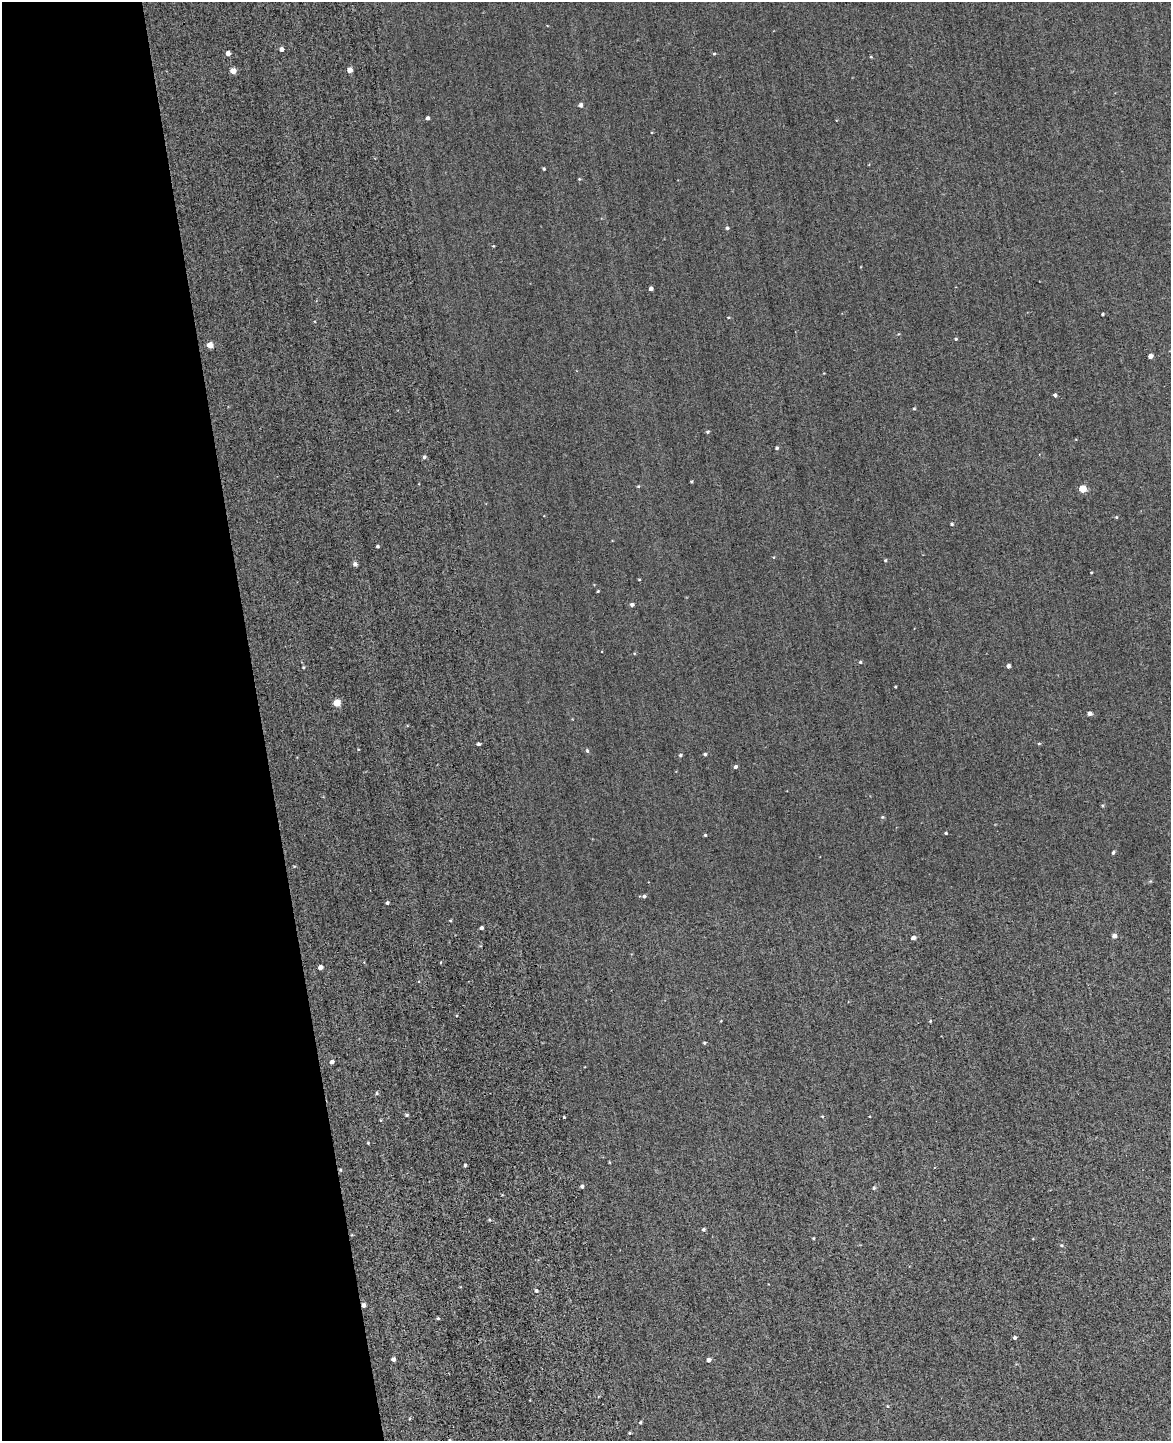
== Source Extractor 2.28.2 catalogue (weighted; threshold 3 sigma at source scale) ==
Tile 5 of 4 x 3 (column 1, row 2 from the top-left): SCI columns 42-1210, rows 1917-3355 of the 4981 x 4952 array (HDU 1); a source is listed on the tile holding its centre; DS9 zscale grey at full resolution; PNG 1173 x 1443 px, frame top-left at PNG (2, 2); no overlay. Shown black and unused: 22% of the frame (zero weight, under 2 of 3 exposures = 12% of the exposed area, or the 3 px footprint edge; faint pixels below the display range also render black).
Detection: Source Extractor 2.28.2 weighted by HDU 2 'WHT'; one run over the whole footprint, this tile lists its part. Background 0.58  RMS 3.4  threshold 15.2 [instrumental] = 3 sigma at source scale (4.5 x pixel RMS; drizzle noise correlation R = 1.50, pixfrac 1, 0.05/0.05 arcsec/px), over >= 5 px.
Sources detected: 80; all 80 listed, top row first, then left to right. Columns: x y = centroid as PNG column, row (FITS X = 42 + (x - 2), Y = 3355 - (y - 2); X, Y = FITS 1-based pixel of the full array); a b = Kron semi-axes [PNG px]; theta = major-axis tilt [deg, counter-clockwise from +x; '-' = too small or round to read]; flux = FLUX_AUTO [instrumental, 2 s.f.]
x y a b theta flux
282 49 4 4 - 1400
228 53 4 4 - 1600
714 54 4 3 - 370
871 57 4 3 - 300
350 70 4 4 - 2300
233 71 4 4 - 3800
580 105 4 4 - 920
427 118 4 3 - 750
544 169 3 3 - 390
579 179 4 3 - 270
727 228 4 4 - 590
493 246 3 3 - 240
651 288 4 4 - 960
1103 314 4 3 - 390
728 317 4 3 - 250
956 339 4 4 - 320
210 345 4 4 - 4100
1150 356 4 4 - 1800
1055 395 4 3 - 640
914 409 4 4 - 360
707 432 5 4 - 420
777 448 4 3 - 580
424 457 4 4 - 630
691 482 3 3 - 370
638 486 5 3 - 290
1083 489 5 5 - 8000
1116 517 4 4 - 310
952 524 4 4 - 370
377 546 3 3 - 590
885 560 4 3 - 340
355 564 5 4 - 1000
1091 572 3 3 - 250
639 580 4 2 - 240
598 591 3 3 - 300
632 605 4 4 - 750
860 662 4 4 - 430
1008 666 4 3 - 960
895 687 3 2 - 260
337 703 5 5 - 6900
1089 713 4 4 - 1300
1039 743 5 3 - 300
478 744 4 3 - 540
587 750 5 4 - 500
705 754 4 3 - 470
680 755 4 4 - 490
735 767 4 4 - 810
882 817 5 4 - 390
946 833 3 3 - 360
705 835 3 3 - 350
1113 852 4 4 - 640
1150 881 5 5 - 380
644 896 4 4 - 640
387 903 4 3 - 540
481 928 3 3 - 770
1114 936 5 4 - 1500
913 938 4 4 - 1200
320 967 4 4 - 1500
930 1021 3 3 - 350
704 1043 4 3 - 370
332 1062 5 4 - 890
376 1093 5 3 - 390
407 1115 4 4 - 490
822 1116 5 3 - 270
564 1117 3 2 - 280
465 1165 4 3 - 430
340 1170 4 4 - 400
582 1186 4 4 - 730
874 1188 5 4 - 430
703 1229 4 4 - 450
813 1238 3 2 - 290
1062 1245 5 4 - 420
536 1291 5 5 - 600
363 1305 4 4 - 1000
438 1318 4 4 - 420
1015 1338 4 4 - 540
393 1359 4 4 - 1000
709 1360 4 4 - 1100
887 1406 4 4 - 280
640 1422 4 4 - 400
629 1433 4 3 - 310
Overlapping masked pixels (flux is a lower limit): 2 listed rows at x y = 340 1170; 363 1305